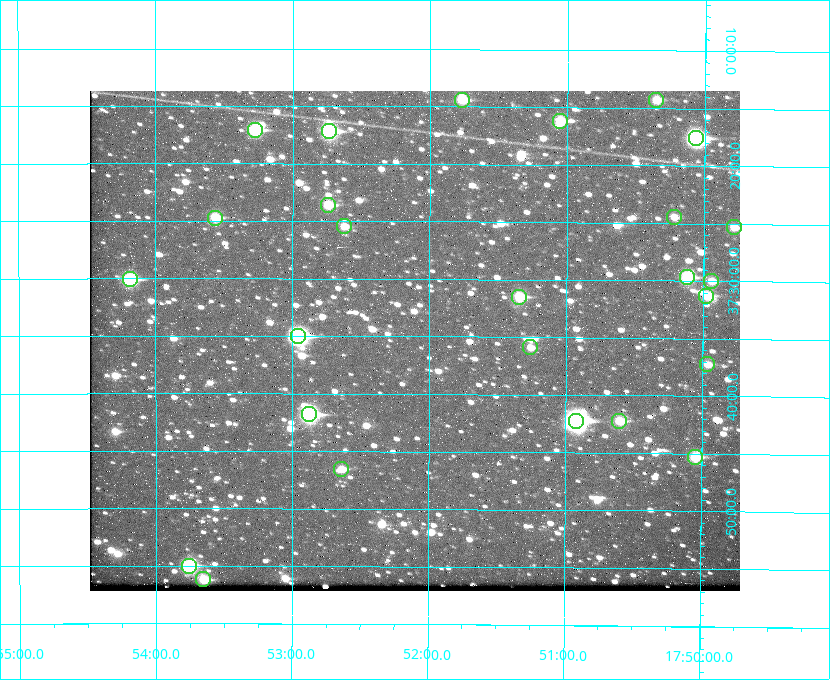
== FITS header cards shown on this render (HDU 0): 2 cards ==
NAXIS1  =                  650 / Width of table row in bytes
NAXIS2  =                  500 / Number of rows in table

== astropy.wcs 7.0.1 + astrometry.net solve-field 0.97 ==
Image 650 x 500 px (HDU 0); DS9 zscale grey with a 90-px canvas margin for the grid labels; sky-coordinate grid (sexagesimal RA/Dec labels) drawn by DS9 from the SOLVED WCS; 26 Tycho-2 reference stars matched to detected sources circled (green)
Header WCS: none
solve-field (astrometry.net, Tycho-2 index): SOLVED blind (the file carries no WCS)
Solved WCS: RA---TAN-SIP/DEC--TAN-SIP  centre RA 17:52:06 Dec +37:35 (268.03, +37.59 deg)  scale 5.21 arcsec/px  FOV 56.5' x 43.5'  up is +180 deg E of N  parity flipped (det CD > 0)
(file carries no celestial WCS; the grid is the blind solution)
Tycho-2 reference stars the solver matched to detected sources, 26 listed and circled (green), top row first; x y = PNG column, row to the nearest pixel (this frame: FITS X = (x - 90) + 1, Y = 500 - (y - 91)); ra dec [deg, ICRS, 3 dp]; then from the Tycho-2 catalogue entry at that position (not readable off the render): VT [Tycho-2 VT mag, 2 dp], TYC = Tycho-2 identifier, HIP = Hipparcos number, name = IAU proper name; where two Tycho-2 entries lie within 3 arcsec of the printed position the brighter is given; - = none
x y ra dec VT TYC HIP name
462 100 267.943 +37.240 10.39 2620-505-1 - -
656 100 267.589 +37.238 11.09 2619-212-1 - -
560 121 267.764 +37.270 10.17 2620-784-1 - -
255 130 268.319 +37.285 9.88 2620-536-1 - -
329 131 268.183 +37.286 8.98 2620-786-1 87506 -
696 138 267.517 +37.293 8.96 2619-379-1 - -
328 205 268.186 +37.393 10.44 2620-175-1 - -
674 217 267.555 +37.408 11.50 2619-358-1 - -
215 218 268.392 +37.412 10.60 2620-800-1 - -
344 226 268.156 +37.424 11.25 2620-712-1 - -
734 227 267.445 +37.422 11.17 2619-451-1 - -
687 277 267.531 +37.495 10.07 2619-274-1 - -
130 279 268.547 +37.501 9.83 3089-1021-1 - -
711 281 267.485 +37.500 11.33 2619-40-1 - -
706 296 267.494 +37.522 10.35 3088-270-1 - -
519 297 267.836 +37.525 9.96 3089-889-1 - -
298 336 268.239 +37.584 8.64 3089-755-1 - -
530 347 267.815 +37.598 11.54 3089-1081-1 - -
707 364 267.491 +37.621 11.40 3088-1284-1 - -
309 414 268.219 +37.697 8.93 3089-671-1 - -
576 421 267.730 +37.705 8.13 3089-1203-1 87349 -
619 421 267.652 +37.703 11.04 3089-693-1 - -
695 457 267.512 +37.755 10.10 3089-2332-1 - -
341 469 268.159 +37.775 11.22 3089-2245-1 - -
189 566 268.439 +37.916 9.61 3089-2268-1 - -
203 579 268.412 +37.936 10.36 3089-2031-1 - -